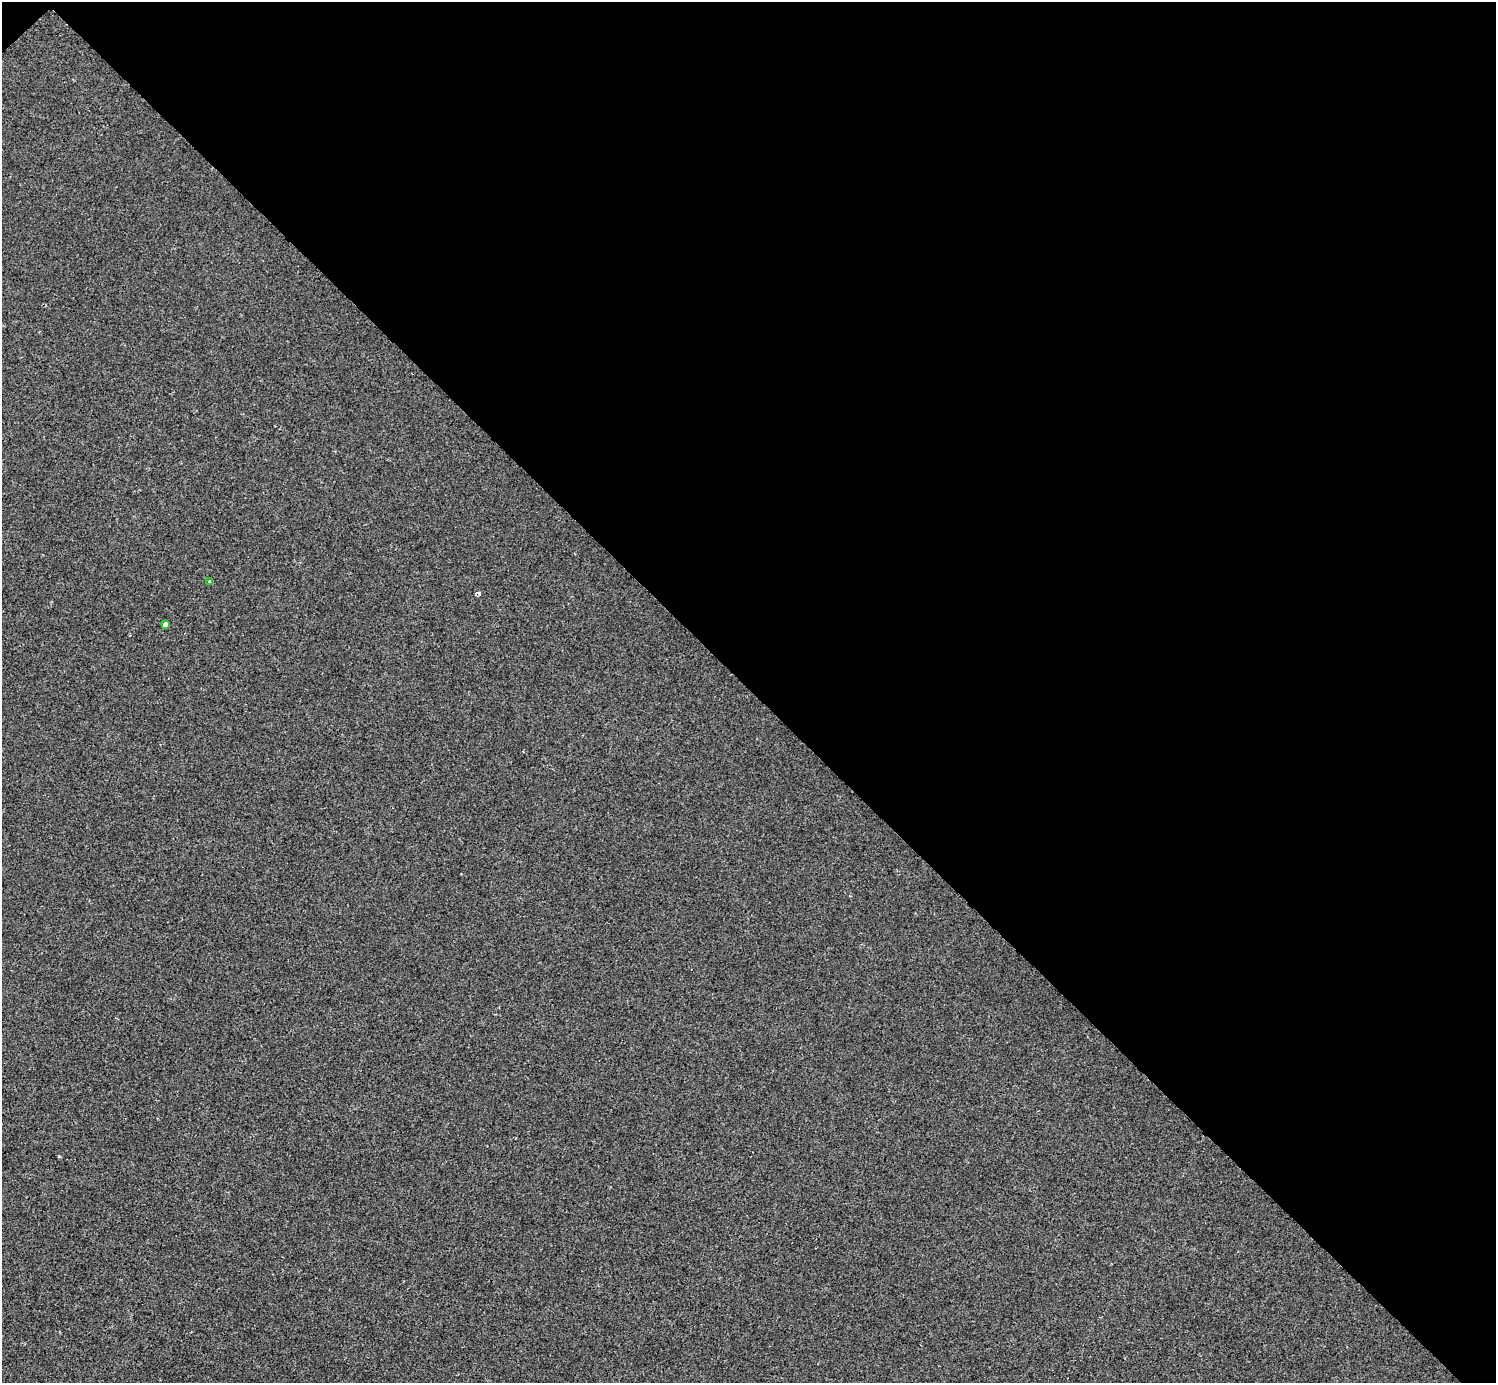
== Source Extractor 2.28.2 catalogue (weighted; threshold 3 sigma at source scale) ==
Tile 3 of 4 x 4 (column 3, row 1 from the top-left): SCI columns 2995-4488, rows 4445-5825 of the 5984 x 5984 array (HDU 1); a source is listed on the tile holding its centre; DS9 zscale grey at full resolution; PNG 1498 x 1385 px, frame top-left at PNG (2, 2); each listed source drawn as its Kron ellipse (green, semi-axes under 4 px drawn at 4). Shown black and unused: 50% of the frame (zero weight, under 2 of 3 exposures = <1% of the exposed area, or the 3 px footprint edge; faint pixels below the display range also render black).
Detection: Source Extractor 2.28.2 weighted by HDU 2 'WHT'; one run over the whole footprint, this tile lists its part. Background -3.22e-04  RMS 0.0049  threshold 0.0223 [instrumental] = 3 sigma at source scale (4.5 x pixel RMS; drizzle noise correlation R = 1.50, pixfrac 1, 0.05/0.05 arcsec/px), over >= 5 px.
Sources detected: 3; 1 cosmic-ray / hot-pixel residue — neither listed nor drawn; the other 2 listed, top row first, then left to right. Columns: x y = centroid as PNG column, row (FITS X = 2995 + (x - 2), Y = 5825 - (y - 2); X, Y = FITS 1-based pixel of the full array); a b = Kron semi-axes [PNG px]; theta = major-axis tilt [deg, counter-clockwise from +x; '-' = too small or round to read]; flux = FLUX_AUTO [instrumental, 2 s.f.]
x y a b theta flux
210 582 4 4 - 0.71
165 624 4 4 - 8.1